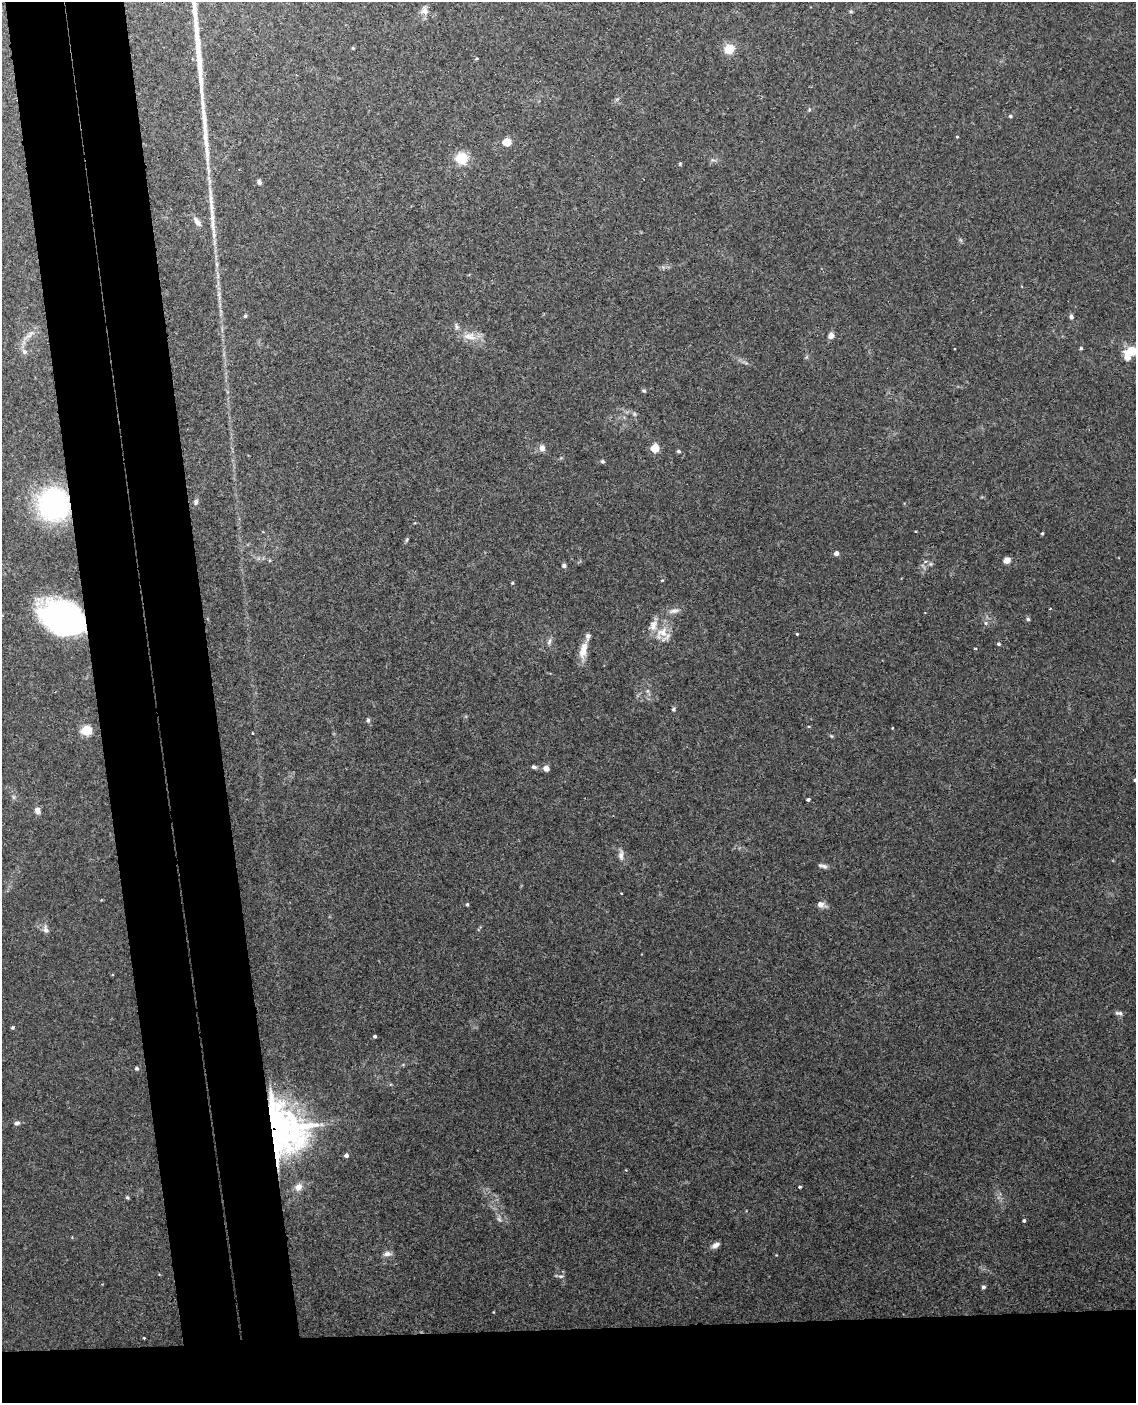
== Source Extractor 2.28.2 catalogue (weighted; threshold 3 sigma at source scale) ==
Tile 11 of 4 x 3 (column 3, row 3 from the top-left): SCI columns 2328-3461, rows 242-1642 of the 4652 x 4581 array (HDU 1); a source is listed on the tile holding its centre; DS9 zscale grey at full resolution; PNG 1138 x 1405 px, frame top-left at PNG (2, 2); no overlay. Shown black and unused: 15% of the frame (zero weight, under 3 of 4 exposures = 6% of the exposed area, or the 3 px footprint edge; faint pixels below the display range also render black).
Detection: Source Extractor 2.28.2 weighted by HDU 2 'WHT'; one run over the whole footprint, this tile lists its part. Background 0.0392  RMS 0.004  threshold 0.0181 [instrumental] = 3 sigma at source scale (4.5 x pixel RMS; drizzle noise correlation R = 1.50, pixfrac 1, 0.05/0.05 arcsec/px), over >= 5 px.
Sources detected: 81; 1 long thin detection or spike segment (spike, bleed or trail) — not listed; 2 inside a brighter listed object's ellipse — not listed separately; the other 78 listed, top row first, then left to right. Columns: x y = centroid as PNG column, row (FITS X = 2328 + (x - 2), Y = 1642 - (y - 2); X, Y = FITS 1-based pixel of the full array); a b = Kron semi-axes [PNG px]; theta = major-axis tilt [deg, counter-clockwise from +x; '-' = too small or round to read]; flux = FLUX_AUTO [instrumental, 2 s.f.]
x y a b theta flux
424 11 12 9 -79 2.2
851 12 5 3 - 0.48
729 49 10 9 - 6.4
809 109 5 3 - 0.4
1010 116 4 4 - 0.69
957 137 4 3 - 0.33
507 142 5 5 - 14
462 158 8 8 - 14
680 164 4 4 - 0.39
259 182 6 5 - 0.95
197 222 12 7 -55 2.1
213 224 30 5 -82 4.5
245 316 4 4 - 0.54
1071 317 5 4 - 1.2
457 327 8 5 -73 0.98
30 333 9 6 46 1.6
831 335 8 7 - 1.5
470 336 20 10 -6 4.8
1081 348 4 3 - 0.42
1132 351 9 7 7 8.3
24 352 8 7 - 1.3
1127 357 8 6 -67 3.5
644 391 6 4 -28 0.57
634 414 6 4 -89 0.62
542 448 6 6 - 2.3
655 448 5 5 - 16
679 451 4 4 - 0.8
602 461 5 5 - 0.63
196 502 8 6 76 0.97
54 504 17 17 - 100
1042 533 4 3 - 0.42
407 540 7 4 70 0.57
836 553 5 5 - 1.4
1007 560 6 6 - 2.7
564 566 5 5 - 0.85
662 580 4 3 - 0.32
512 583 4 3 - 0.44
674 611 16 6 11 2
62 618 41 28 -22 87
1028 619 5 4 - 0.62
985 623 6 3 -70 0.56
663 632 21 14 36 6.4
797 634 4 3 - 0.35
549 642 9 5 64 1
999 644 5 4 - 0.69
583 650 20 8 78 5.6
673 709 6 4 47 0.55
368 720 6 5 - 0.69
892 728 4 2 - 0.23
86 730 8 7 - 9.4
252 733 3 2 - 0.25
534 767 6 4 -18 0.92
546 768 5 5 - 2.7
1135 780 4 3 - 0.85
808 799 4 3 - 0.76
37 810 9 6 -81 1.8
621 855 13 7 88 2
824 866 11 5 -30 1.2
467 904 5 4 - 0.58
820 904 9 8 - 2
46 929 11 6 -75 1.5
1119 1013 11 5 -2 1.1
12 1027 4 4 - 0.53
375 1036 4 3 - 0.68
136 1068 5 4 - 0.72
17 1123 7 5 9 1
276 1128 17 15 -43 850
346 1155 4 4 - 1.5
299 1187 7 6 - 3.8
800 1187 4 3 - 0.46
127 1197 5 4 - 0.51
499 1219 8 4 -45 0.89
1024 1221 3 3 - 0.69
716 1245 11 6 27 1.8
387 1254 10 6 10 1.8
561 1276 8 4 -7 0.79
983 1287 5 4 - 0.78
144 1338 3 3 - 0.28
Overlapping masked pixels (flux is a lower limit): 3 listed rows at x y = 54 504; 62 618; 276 1128
Isophote crosses this tile's border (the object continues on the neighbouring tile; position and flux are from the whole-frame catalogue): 2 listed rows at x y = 1132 351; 1135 780